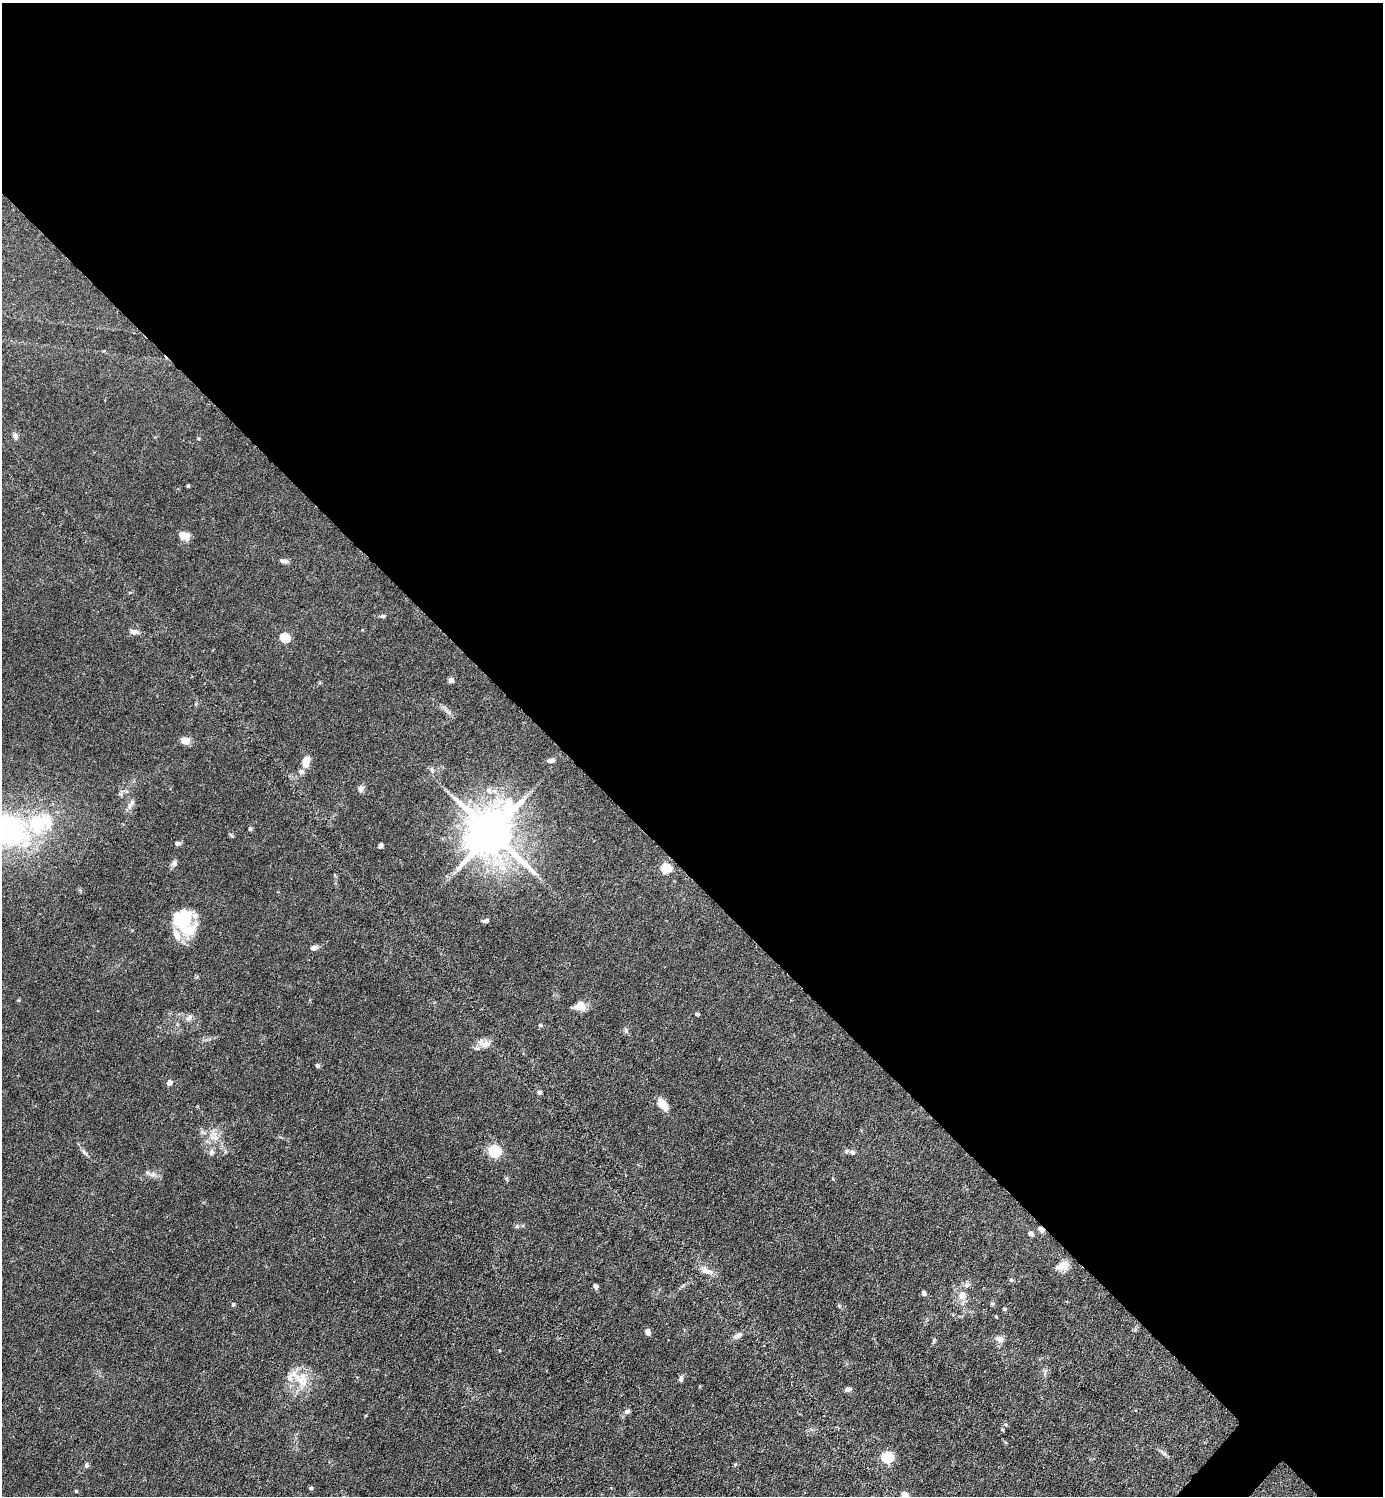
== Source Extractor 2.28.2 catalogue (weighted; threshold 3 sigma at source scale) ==
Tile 3 of 4 x 4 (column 3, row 1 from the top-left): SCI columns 3062-4442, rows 4485-5978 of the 5979 x 5978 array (HDU 1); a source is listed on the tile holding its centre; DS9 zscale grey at full resolution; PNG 1385 x 1498 px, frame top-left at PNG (2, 3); no overlay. Shown black and unused: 59% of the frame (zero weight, under 3 of 6 exposures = <1% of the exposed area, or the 3 px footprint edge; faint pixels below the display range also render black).
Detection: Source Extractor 2.28.2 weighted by HDU 2 'WHT'; one run over the whole footprint, this tile lists its part. Background 0.0628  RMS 0.0046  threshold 0.0189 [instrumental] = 3 sigma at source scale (4.09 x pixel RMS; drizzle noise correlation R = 1.36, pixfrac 0.8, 0.05/0.05 arcsec/px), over >= 5 px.
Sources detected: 79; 2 inside a brighter object's white glare — not listed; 4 inside a brighter listed object's ellipse — not listed separately; the other 73 listed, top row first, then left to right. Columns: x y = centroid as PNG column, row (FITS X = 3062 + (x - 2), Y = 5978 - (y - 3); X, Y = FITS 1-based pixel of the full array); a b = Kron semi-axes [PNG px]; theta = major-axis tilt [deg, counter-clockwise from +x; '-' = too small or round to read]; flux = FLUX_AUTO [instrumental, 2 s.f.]
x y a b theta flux
15 436 8 6 -70 1.5
188 486 3 3 - 0.58
186 535 13 9 -68 3
284 561 11 5 -5 1.4
382 616 8 5 10 0.77
134 632 12 7 -7 2
284 638 6 5 - 20
451 680 6 6 - 1.2
185 741 10 8 7 3.4
551 760 8 5 9 1.4
306 761 11 7 75 5.7
432 769 9 3 -85 0.78
301 771 7 6 - 1.4
361 789 7 7 - 2.1
489 790 9 8 - 2.1
132 802 9 6 72 1.5
250 829 5 4 - 0.58
3 830 45 28 -10 110
492 833 16 13 -51 2200
177 843 6 5 - 1.2
381 845 5 4 - 1.3
174 863 9 7 82 1.4
503 868 13 8 -27 4.3
666 868 6 5 - 28
182 918 23 16 -1 17
485 921 8 6 10 0.97
176 934 18 8 -63 4.7
314 948 10 6 15 1.6
580 1006 14 11 16 3.9
697 1014 6 4 -2 0.48
189 1018 11 5 42 1.5
540 1025 5 4 - 0.8
626 1030 7 5 -70 0.9
485 1044 17 10 -18 3.7
317 1066 5 5 - 0.94
169 1083 6 6 - 1.8
539 1092 6 5 - 0.71
663 1104 16 9 -47 4.5
214 1138 15 7 -15 3.4
494 1151 10 8 -24 15
211 1152 9 7 -82 1.4
852 1152 8 7 - 1.3
84 1153 11 4 -45 1.2
153 1175 9 4 8 1.4
506 1178 6 5 - 0.71
833 1179 5 3 - 0.33
517 1226 6 5 - 0.76
1041 1229 5 4 - 3.4
1031 1234 5 4 - 2.3
1062 1266 16 10 20 4.1
707 1271 19 8 -20 3.2
1011 1280 5 5 - 0.71
967 1285 9 6 16 1.5
596 1286 6 5 - 1.1
924 1293 6 5 - 1.1
962 1295 11 10 - 3.8
233 1304 5 4 - 0.71
1004 1309 4 4 - 0.85
996 1317 4 3 - 0.41
648 1332 7 6 - 1.6
738 1335 13 6 31 1.8
999 1339 11 7 -23 2.5
681 1379 7 5 85 1.1
301 1380 40 17 -17 11
848 1389 8 5 5 1.1
627 1411 7 6 - 1.2
1164 1453 10 4 -29 1.1
887 1458 6 5 - 43
735 1464 5 3 - 0.46
86 1465 6 5 - 1
311 1488 4 4 - 0.78
76 1491 3 3 - 0.51
904 1495 5 4 - 5.9
Overlapping masked pixels (flux is a lower limit): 1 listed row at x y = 1041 1229
Isophote crosses this tile's border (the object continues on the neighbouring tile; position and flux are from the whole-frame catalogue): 2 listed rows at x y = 3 830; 904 1495